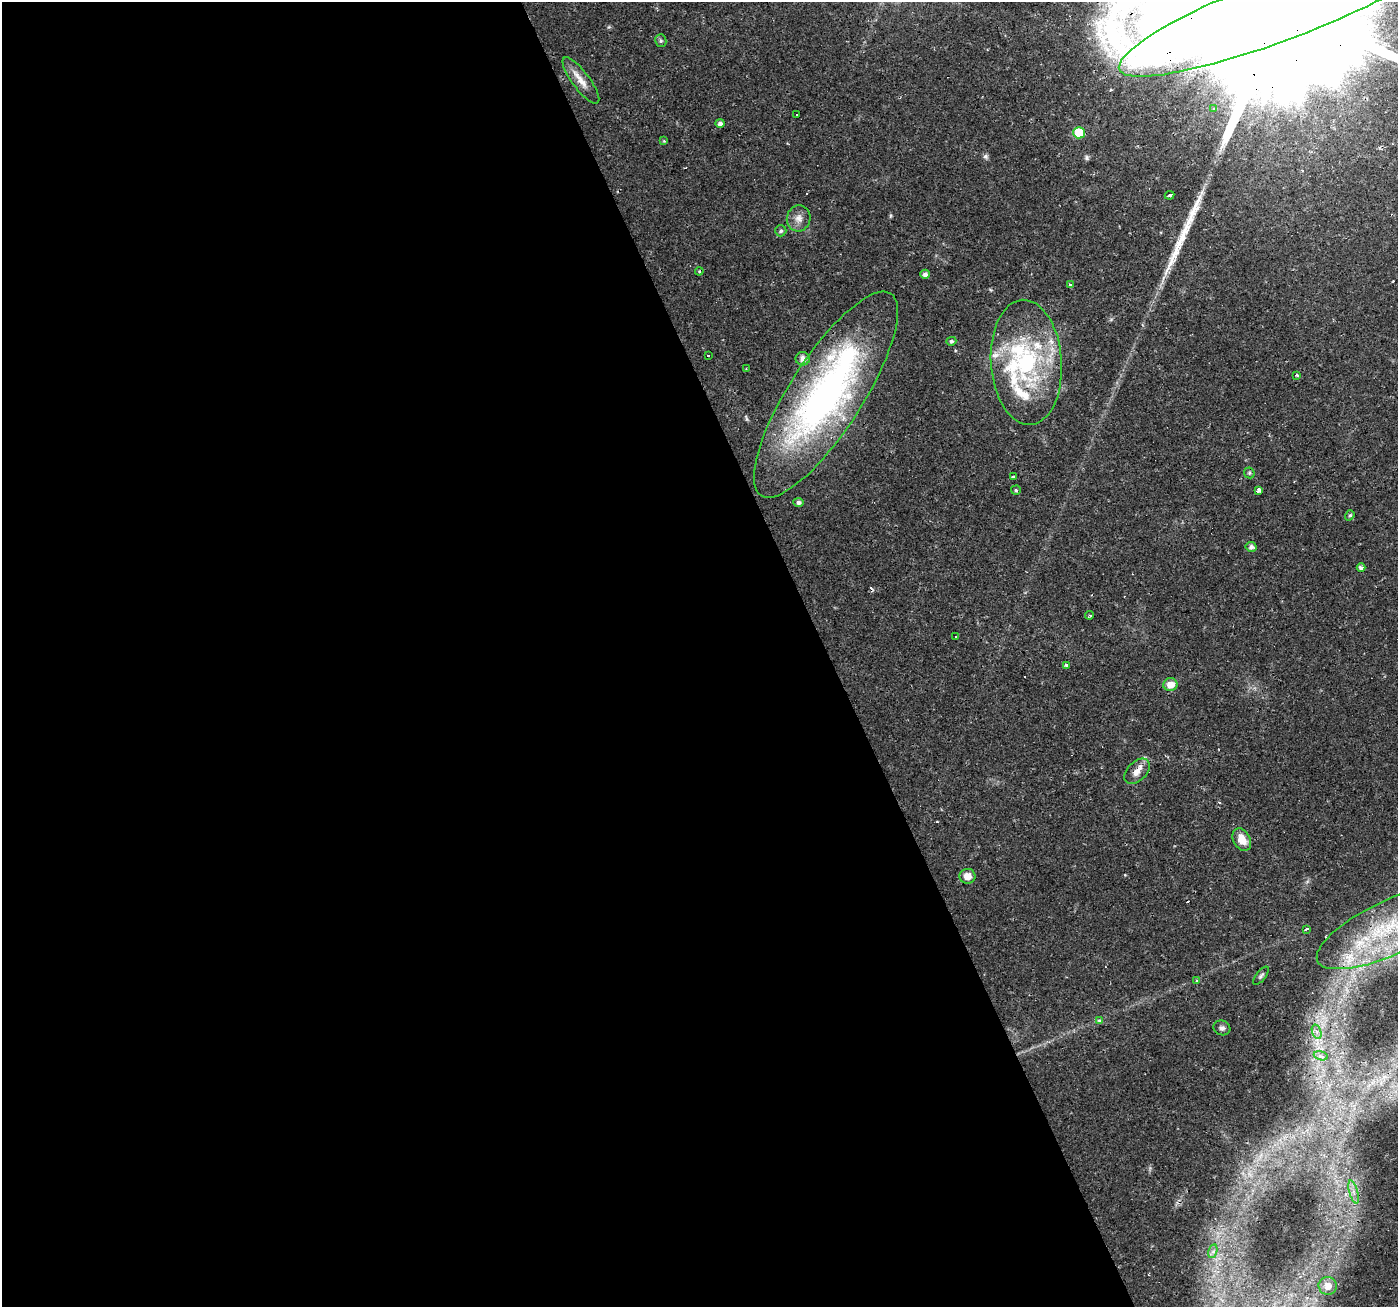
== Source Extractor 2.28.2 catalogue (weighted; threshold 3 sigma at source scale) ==
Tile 9 of 4 x 4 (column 1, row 3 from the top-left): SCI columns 1-1396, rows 1437-2741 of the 5582 x 5430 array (HDU 1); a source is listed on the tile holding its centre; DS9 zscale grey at full resolution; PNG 1400 x 1309 px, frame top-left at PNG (2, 2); each listed source drawn as its Kron ellipse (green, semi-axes under 4 px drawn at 4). Shown black and unused: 59% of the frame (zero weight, under 2 of 3 exposures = <1% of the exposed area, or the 3 px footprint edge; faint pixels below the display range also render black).
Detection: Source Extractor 2.28.2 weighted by HDU 2 'WHT'; one run over the whole footprint, this tile lists its part. Background 0.0171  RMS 0.0023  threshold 0.0102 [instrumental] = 3 sigma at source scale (4.5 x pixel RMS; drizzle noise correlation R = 1.50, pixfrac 1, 0.0396/0.0396 arcsec/px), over >= 5 px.
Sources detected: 66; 9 cosmic-ray / hot-pixel residue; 1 long thin detection or spike segment (spike, bleed or trail) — neither listed nor drawn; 9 inside a brighter listed object's ellipse — not listed separately; the other 47 listed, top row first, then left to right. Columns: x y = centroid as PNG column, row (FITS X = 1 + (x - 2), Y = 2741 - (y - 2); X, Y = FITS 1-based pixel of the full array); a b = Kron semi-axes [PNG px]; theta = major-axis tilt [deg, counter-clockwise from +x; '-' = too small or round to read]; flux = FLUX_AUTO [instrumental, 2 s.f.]
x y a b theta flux
1285 7 177 32 21 55000
661 41 6 5 - 0.44
581 80 28 8 -53 2.8
1214 109 3 2 - 0.34
797 114 3 3 - 6.3
720 123 4 4 - 0.76
1079 133 6 6 - 9.5
664 141 4 4 - 0.24
1170 195 5 3 - 0.75
799 218 13 12 - 1.8
781 231 6 5 - 0.53
699 271 4 4 - 0.24
925 274 5 4 - 0.86
1070 285 3 3 - 2.5
951 341 5 4 - 0.45
708 356 3 2 - 0.43
803 359 7 6 - 1.4
1026 362 62 35 -86 31
746 369 3 3 - 0.23
1296 375 3 3 - 0.47
826 395 120 36 57 90
1249 473 6 5 - 0.37
1013 477 3 3 - 0.93
1016 490 5 5 - 0.35
1258 490 4 3 - 6.4
798 502 5 4 - 0.77
1350 515 5 4 - 0.41
1251 547 5 5 - 0.93
1361 568 4 4 - 0.91
1090 615 4 3 - 0.3
956 637 3 3 - 0.47
1066 665 3 3 - 0.65
1170 685 7 6 - 2.6
1137 771 15 9 45 1.9
1242 839 12 8 -61 3
967 876 8 7 - 2.3
1393 926 83 27 25 30
1306 929 4 2 - 0.55
1261 976 11 5 52 0.54
1197 980 3 3 - 0.99
1099 1020 4 3 - 0.73
1222 1028 8 7 - 0.81
1317 1032 7 4 -71 0.73
1321 1056 7 4 -17 0.59
1354 1192 12 4 -75 1.1
1213 1251 7 4 73 0.64
1328 1286 9 9 - 2.6
Overlapping masked pixels (flux is a lower limit): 3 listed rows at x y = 1285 7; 826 395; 1393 926
Isophote crosses this tile's border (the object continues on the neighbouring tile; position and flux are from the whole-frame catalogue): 2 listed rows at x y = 1285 7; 1393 926